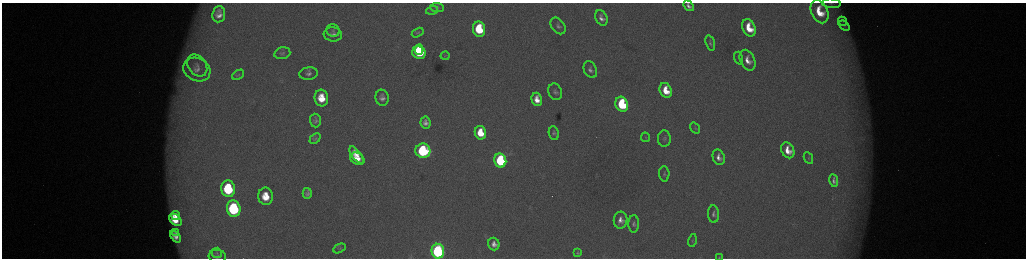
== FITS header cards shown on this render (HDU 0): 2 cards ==
NAXIS1  =                 2048 /fastest changing axis
NAXIS2  =                  512 /next to fastest changing axis

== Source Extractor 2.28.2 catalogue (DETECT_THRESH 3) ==
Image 2048 x 512 px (HDU 0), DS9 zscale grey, zoomed out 1/2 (1 PNG px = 2 x 2 image px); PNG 1028 x 260 px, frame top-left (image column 1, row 511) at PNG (2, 3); each listed source drawn as its Kron ellipse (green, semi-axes under 4 px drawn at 4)
Background 177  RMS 2.1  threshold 6.21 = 3 sigma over >= 5 px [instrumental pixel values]
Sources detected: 74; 5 cannot appear on this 1/2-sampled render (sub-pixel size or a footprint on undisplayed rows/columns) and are neither listed nor drawn; the other 69 listed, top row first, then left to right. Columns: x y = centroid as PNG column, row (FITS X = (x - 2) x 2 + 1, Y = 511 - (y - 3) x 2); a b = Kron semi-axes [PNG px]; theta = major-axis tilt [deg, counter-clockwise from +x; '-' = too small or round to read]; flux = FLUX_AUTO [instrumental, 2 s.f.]
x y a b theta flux
831 3 9 4 -6 1300
689 6 6 3 -49 1600
437 8 7 4 -6 690
432 10 6 3 16 430
819 12 12 8 -64 12000
219 14 8 6 84 3700
601 18 8 5 -64 2700
842 21 5 3 - 640
558 26 9 6 -52 1700
844 26 6 2 -39 550
749 28 9 6 -66 12000
479 29 8 6 -79 23000
333 31 7 6 - 1200
418 33 6 3 30 620
333 34 9 7 -6 2400
710 43 8 4 -74 1000
419 50 5 3 - 10000
282 53 8 5 15 1100
419 53 7 6 - 30000
445 56 4 2 - 230
739 58 6 3 -72 550
748 60 11 7 -66 4900
197 65 12 9 -55 3900
197 70 14 11 -26 5300
590 70 9 6 -64 2000
309 74 9 6 7 2000
238 75 6 4 33 710
666 90 8 5 -67 9800
555 92 8 6 -70 1600
321 98 8 7 - 11000
382 98 8 6 -80 2400
537 99 7 5 -74 5300
622 104 7 6 - 41000
315 120 7 5 -86 1500
425 123 6 5 - 2300
695 128 6 4 -56 620
480 133 7 5 -77 11000
554 133 7 5 -80 1100
645 137 5 3 - 440
315 139 6 4 41 700
664 139 8 6 87 1300
788 150 8 6 -64 6800
423 151 7 7 - 59000
356 155 10 4 -54 6100
719 157 8 6 -70 3000
808 158 6 3 -64 500
357 159 8 5 -31 6200
500 160 7 6 - 51000
664 174 7 5 -87 1000
834 181 6 4 -80 1600
228 189 8 7 - 35000
307 193 5 4 - 1400
266 196 9 7 -82 11000
234 209 8 7 - 62000
714 214 8 5 -85 1600
176 216 5 3 - 3700
175 220 7 5 -39 9300
621 220 8 7 - 3800
634 224 8 5 89 1400
176 232 4 2 - 980
176 236 7 4 -51 3000
692 240 6 3 75 580
494 244 6 5 - 3000
339 248 6 2 28 410
438 251 7 6 - 130000
217 253 5 5 - 760
577 253 3 2 - 540
217 256 9 6 -6 1400
719 257 3 2 - 260
At the frame edge (FLAGS 8, measured only in part): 4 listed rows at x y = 831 3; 689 6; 438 251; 719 257
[5 sub-pixel or undisplayed-footprint detections neither listed nor drawn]